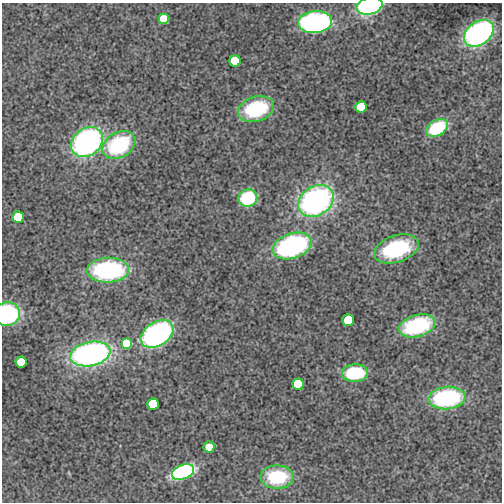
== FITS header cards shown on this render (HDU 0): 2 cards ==
NAXIS1  =                  500
NAXIS2  =                  500

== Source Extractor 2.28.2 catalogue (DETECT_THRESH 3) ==
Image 500 x 500 px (HDU 0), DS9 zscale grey, 1 PNG px = 1 image px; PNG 504 x 504 px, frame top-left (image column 1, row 500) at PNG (2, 3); each listed source drawn as its Kron ellipse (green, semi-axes under 4 px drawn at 4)
Background 2.12e-04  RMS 0.034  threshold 0.103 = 3 sigma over >= 5 px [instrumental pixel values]
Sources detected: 30; all 30 listed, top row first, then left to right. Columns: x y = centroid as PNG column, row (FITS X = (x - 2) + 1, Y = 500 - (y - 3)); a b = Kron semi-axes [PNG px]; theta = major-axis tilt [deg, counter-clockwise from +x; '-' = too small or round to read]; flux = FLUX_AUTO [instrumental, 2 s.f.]
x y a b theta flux
370 6 13 8 14 360
164 19 5 5 - 700
315 22 17 11 5 680
479 33 16 11 36 630
235 61 5 5 - 1000
361 107 5 5 - 500
256 109 18 12 18 210
437 128 12 7 30 200
87 142 17 13 40 690
119 145 17 12 29 250
248 198 9 8 - 180
316 201 19 14 33 660
18 217 5 5 - 400
292 246 20 12 19 470
396 249 23 13 18 240
108 270 21 12 2 400
7 314 13 11 14 310
348 320 5 5 - 300
417 326 18 11 16 280
157 334 18 12 33 680
127 344 5 5 - 900
90 354 20 12 11 750
21 362 5 5 - 200
355 373 13 8 4 180
298 384 5 5 - 600
447 398 18 11 5 350
153 404 5 5 - 800
209 447 5 5 - 100
183 472 11 7 23 850
277 477 17 11 0 170
At the frame edge (FLAGS 8, measured only in part): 2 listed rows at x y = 370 6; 7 314